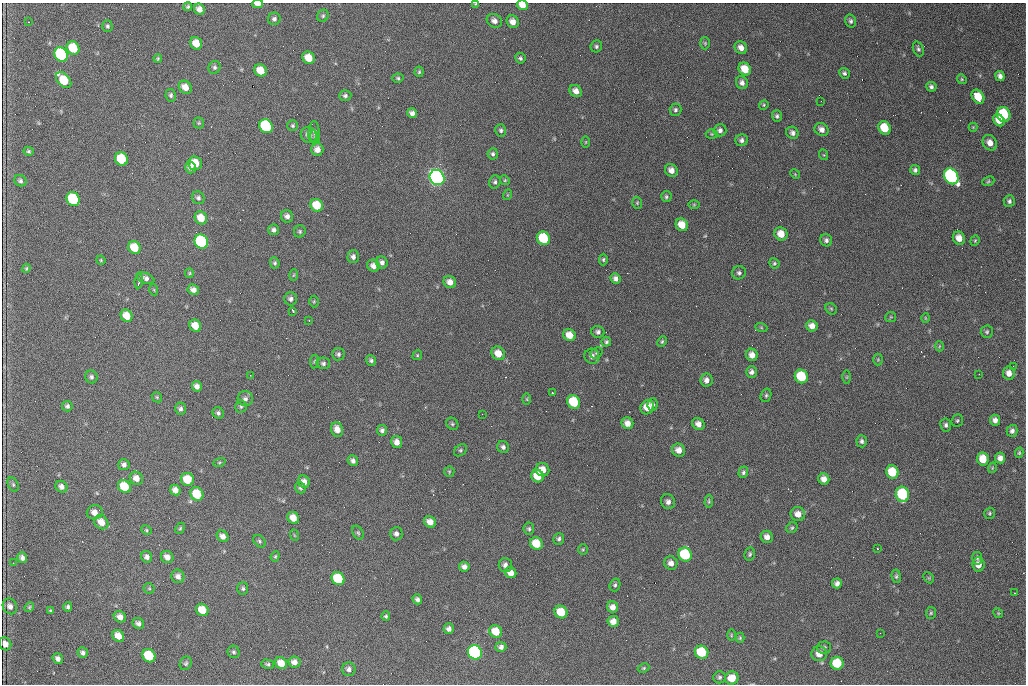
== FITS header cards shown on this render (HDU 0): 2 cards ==
NAXIS1  =                 1024 /fastest changing axis
NAXIS2  =                  682 /next to fastest changing axis

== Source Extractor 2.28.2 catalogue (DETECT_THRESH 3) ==
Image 1024 x 682 px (HDU 0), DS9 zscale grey, 1 PNG px = 1 image px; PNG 1028 x 686 px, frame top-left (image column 1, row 682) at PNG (2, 3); each listed source drawn as its Kron ellipse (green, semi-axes under 4 px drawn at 4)
Background 2770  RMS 35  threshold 106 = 3 sigma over >= 5 px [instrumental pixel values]
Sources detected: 284; all 284 listed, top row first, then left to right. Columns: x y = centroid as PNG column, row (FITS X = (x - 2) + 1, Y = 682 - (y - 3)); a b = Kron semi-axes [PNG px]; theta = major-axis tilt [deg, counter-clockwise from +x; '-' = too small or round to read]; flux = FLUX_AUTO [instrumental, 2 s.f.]
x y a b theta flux
258 4 5 3 - 1.6e+04
476 4 3 2 - 2.2e+03
522 5 6 5 - 2.0e+04
188 7 4 4 - 4.0e+03
199 9 6 5 - 1.3e+04
323 16 6 5 - 4.3e+03
274 19 6 6 - 6.9e+03
494 21 8 6 -30 1.2e+04
851 21 6 5 - 5.7e+03
28 22 2 2 - 1.2e+03
513 22 6 5 - 1.7e+04
107 26 6 5 - 4.8e+03
196 43 6 5 - 3.3e+04
705 43 6 5 - 3.2e+03
596 46 6 5 - 4.7e+03
73 48 7 6 - 7.2e+04
741 48 7 6 - 1.4e+04
918 49 8 5 -69 5.5e+03
61 55 7 6 - 2.6e+05
158 58 4 4 - 2.9e+03
309 58 7 5 -44 3.6e+04
520 58 5 5 - 5.2e+03
214 67 6 5 - 5.3e+03
745 69 7 6 - 4.0e+04
260 70 6 6 - 3.7e+04
419 72 5 4 - 3.4e+03
844 73 6 5 - 5.7e+03
1000 76 5 4 - 9.1e+03
398 78 5 4 - 3.7e+03
962 79 5 4 - 3.1e+03
64 80 9 6 -48 7.7e+04
742 83 7 6 - 9.7e+03
185 87 7 6 - 2.1e+04
931 87 5 5 - 6.1e+03
576 91 6 5 - 1.5e+04
171 95 6 5 - 5.3e+03
345 96 6 5 - 5.7e+03
978 97 8 5 -55 4.3e+04
821 101 2 2 - 1.1e+03
764 105 5 4 - 2.9e+03
675 110 6 6 - 5.5e+03
412 113 5 4 - 9.5e+03
1004 114 7 6 - 1.3e+05
777 116 6 5 - 5.4e+03
999 120 6 5 - 2.5e+04
199 123 5 5 - 3.5e+03
266 126 7 6 - 2.1e+05
293 126 5 5 - 4.0e+03
973 127 4 4 - 2.1e+03
885 128 7 6 - 5.8e+04
821 129 7 6 - 1.3e+04
501 130 6 5 - 5.4e+03
720 130 6 6 - 8.4e+03
314 132 11 5 87 5.9e+03
792 133 6 6 - 7.9e+03
712 134 6 5 - 3.5e+03
309 135 8 7 - 1.4e+04
315 137 7 5 -70 4.0e+03
742 140 6 6 - 7.2e+03
586 142 6 4 89 2.5e+03
990 143 8 7 - 1.9e+04
317 149 6 6 - 1.6e+04
29 151 5 4 - 3.8e+03
493 154 5 5 - 5.1e+03
824 155 5 3 - 2.0e+03
121 159 7 6 - 9.0e+04
195 163 7 6 - 5.0e+04
191 168 6 5 - 8.5e+03
671 170 7 6 - 1.5e+04
915 170 5 5 - 6.1e+03
795 174 5 4 - 2.6e+03
951 176 8 6 -56 5.2e+05
437 178 8 7 - 1.0e+06
505 180 5 4 - 3.0e+03
20 181 6 5 - 6.2e+03
988 181 6 4 24 3.6e+03
495 182 7 5 71 5.1e+03
507 195 5 3 - 2.1e+03
666 197 5 5 - 4.3e+03
198 198 6 6 - 6.3e+03
73 199 7 6 - 1.8e+05
1009 201 6 5 - 5.6e+03
637 203 6 4 -72 3.1e+03
317 205 7 6 - 5.8e+04
694 205 6 4 0 2.7e+03
287 216 6 6 - 1.0e+04
201 218 7 6 - 3.5e+04
682 225 6 6 - 3.3e+04
274 230 5 5 - 7.3e+03
300 231 6 5 - 4.4e+03
781 234 7 6 - 2.7e+04
543 238 7 6 - 1.1e+05
959 238 7 6 - 2.2e+04
826 240 6 6 - 6.7e+03
975 241 5 4 - 3.0e+03
201 242 7 6 - 3.3e+05
134 247 7 6 - 5.5e+04
353 257 6 5 - 8.1e+03
101 260 5 4 - 2.5e+03
603 260 6 4 89 3.8e+03
382 262 6 5 - 9.1e+03
275 263 6 4 -67 4.2e+03
774 263 5 5 - 3.5e+03
373 266 6 6 - 1.3e+04
26 268 5 3 - 2.9e+03
189 273 5 4 - 2.9e+03
739 273 7 6 - 6.4e+03
294 275 6 3 87 2.6e+03
145 278 9 5 -22 9.3e+03
615 278 5 5 - 8.7e+03
139 281 7 3 83 5.5e+03
450 282 6 5 - 1.6e+04
154 290 5 3 - 2.3e+03
193 290 6 5 - 1.2e+04
291 299 6 6 - 7.6e+03
314 301 6 5 - 2.9e+03
831 309 6 5 - 3.8e+03
293 311 4 2 - 5.0e+03
127 316 6 5 - 3.5e+04
891 317 5 5 - 3.0e+03
925 318 5 3 - 2.1e+03
309 321 2 2 - 1.3e+03
195 326 6 5 - 3.2e+04
812 326 6 5 - 1.7e+04
761 327 6 4 -20 3.0e+03
598 332 6 5 - 6.9e+03
987 332 6 6 - 4.5e+03
569 335 6 5 - 2.7e+04
606 342 5 5 - 3.9e+03
662 342 5 3 - 3.2e+03
939 346 5 3 - 2.2e+03
498 353 7 6 - 2.7e+04
596 353 6 5 - 3.9e+03
338 354 6 6 - 5.9e+03
417 355 5 4 - 3.0e+03
752 355 6 5 - 1.6e+04
592 356 8 7 - 1.1e+04
878 359 6 5 - 3.5e+03
371 360 5 5 - 5.4e+03
314 362 7 4 83 3.2e+03
323 363 7 5 -13 6.0e+03
1013 366 2 2 - 1.3e+03
751 372 6 5 - 7.7e+03
1009 373 7 6 - 1.6e+04
979 374 2 2 - 2.2e+03
250 375 3 2 - 1.4e+03
801 376 7 6 - 1.1e+05
91 377 6 6 - 5.9e+03
847 377 6 4 89 2.9e+03
706 380 6 6 - 1.2e+04
197 386 5 5 - 1.1e+04
552 393 3 3 - 8.1e+03
766 395 7 5 73 4.5e+03
157 397 6 4 -47 3.2e+03
245 399 7 7 - 8.8e+03
527 399 6 4 -89 3.1e+03
574 402 7 6 - 1.0e+05
652 404 6 5 - 6.0e+03
67 406 5 5 - 5.9e+03
241 406 6 5 - 4.6e+03
647 407 7 6 - 3.5e+04
180 409 6 5 - 6.2e+03
218 413 6 5 - 5.8e+03
482 414 2 2 - 9.3e+02
957 420 6 5 - 3.9e+03
995 420 5 5 - 1.0e+04
627 423 6 5 - 1.7e+04
452 424 6 5 - 4.0e+03
698 424 6 5 - 1.4e+04
946 425 6 5 - 5.7e+03
337 429 7 6 - 1.9e+04
382 430 5 5 - 6.5e+03
1012 431 6 5 - 8.3e+03
862 441 6 5 - 6.4e+03
397 442 6 5 - 1.5e+04
503 447 6 5 - 7.3e+03
460 450 7 5 40 4.2e+03
679 450 7 6 - 1.8e+04
1019 453 5 4 - 3.1e+03
1000 458 5 5 - 1.2e+04
983 459 6 6 - 4.4e+04
353 461 6 5 - 7.9e+03
219 462 6 4 19 3.0e+03
124 465 6 5 - 8.2e+03
992 468 5 3 - 2.3e+03
542 470 7 6 - 2.5e+04
449 472 5 5 - 3.2e+03
743 472 6 4 74 5.0e+03
892 472 7 6 - 7.1e+04
538 476 6 6 - 4.4e+04
136 478 7 6 - 1.7e+04
187 479 6 6 - 4.9e+04
824 479 6 5 - 1.6e+04
304 482 6 5 - 1.8e+04
13 485 7 5 -64 4.5e+03
124 486 7 6 - 6.5e+04
61 487 6 5 - 1.1e+04
300 488 5 5 - 4.6e+03
175 490 6 5 - 1.5e+04
197 494 7 6 - 6.6e+04
902 494 7 6 - 1.7e+05
709 501 6 4 87 3.4e+03
668 502 7 7 - 1.0e+04
95 512 8 7 - 1.7e+04
989 513 6 5 - 3.7e+03
798 514 7 7 - 1.9e+04
293 518 6 5 - 2.4e+04
101 522 8 6 -49 2.4e+04
430 522 6 5 - 1.8e+04
180 528 6 4 67 3.3e+03
792 528 6 5 - 3.9e+03
529 529 6 5 - 4.3e+03
146 530 5 4 - 2.9e+03
358 533 7 5 -64 4.4e+03
396 534 6 6 - 8.4e+03
294 535 6 3 -71 2.3e+03
223 536 6 5 - 1.2e+04
767 537 6 6 - 1.3e+04
559 539 6 5 - 5.6e+03
260 541 7 5 -43 4.6e+03
536 544 7 6 - 5.4e+04
583 549 5 5 - 3.0e+03
877 549 3 3 - 3.1e+03
685 554 7 6 - 1.6e+05
750 554 7 5 79 4.5e+03
275 556 5 4 - 3.2e+03
147 557 6 5 - 8.9e+03
167 557 6 6 - 1.4e+04
22 558 5 4 - 8.2e+03
977 558 6 5 - 4.6e+03
13 563 2 2 - 1.1e+03
671 563 7 6 - 1.3e+04
505 565 7 6 - 9.7e+03
978 565 7 6 - 1.8e+04
464 567 5 5 - 1.0e+04
511 573 6 5 - 1.8e+04
178 576 7 6 - 1.1e+04
896 576 7 4 -82 4.2e+03
929 578 6 4 -45 3.0e+03
338 579 7 6 - 1.1e+05
837 583 5 5 - 9.3e+03
615 585 6 5 - 4.7e+03
149 588 5 5 - 3.0e+03
243 588 6 5 - 4.7e+03
1015 593 3 2 - 2.3e+03
417 599 5 4 - 7.2e+03
10 606 8 7 - 1.2e+04
29 607 5 4 - 3.0e+03
68 607 5 4 - 5.1e+03
613 607 6 5 - 1.4e+04
202 610 6 6 - 4.0e+04
51 611 4 4 - 4.3e+03
561 612 7 6 - 5.5e+04
931 613 6 5 - 3.6e+03
998 613 5 4 - 2.7e+03
386 616 5 4 - 3.9e+03
120 617 6 5 - 1.4e+04
613 621 5 5 - 1.7e+04
138 623 6 5 - 8.3e+03
449 629 5 5 - 9.2e+03
496 631 7 6 - 4.7e+04
880 633 3 2 - 2.4e+03
731 635 5 3 - 2.3e+03
118 636 6 5 - 2.5e+04
740 638 5 4 - 3.3e+03
5 644 7 6 - 1.6e+04
501 647 5 5 - 7.9e+03
824 648 7 6 - 5.2e+03
234 652 6 6 - 4.9e+03
475 652 7 6 - 5.4e+05
702 652 7 6 - 1.0e+05
83 653 5 5 - 7.8e+03
819 654 8 7 - 1.9e+04
149 656 7 6 - 1.1e+05
58 658 5 5 - 1.0e+04
294 662 6 5 - 1.4e+04
186 663 7 5 64 4.9e+03
281 663 6 5 - 3.3e+04
837 663 6 6 - 8.2e+04
268 664 6 4 -15 4.6e+03
644 668 6 4 27 3.2e+03
349 669 7 6 - 9.1e+03
720 677 6 6 - 5.1e+03
732 678 7 6 - 3.0e+04
At the frame edge (FLAGS 8, measured only in part): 4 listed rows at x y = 258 4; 476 4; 522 5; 5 644